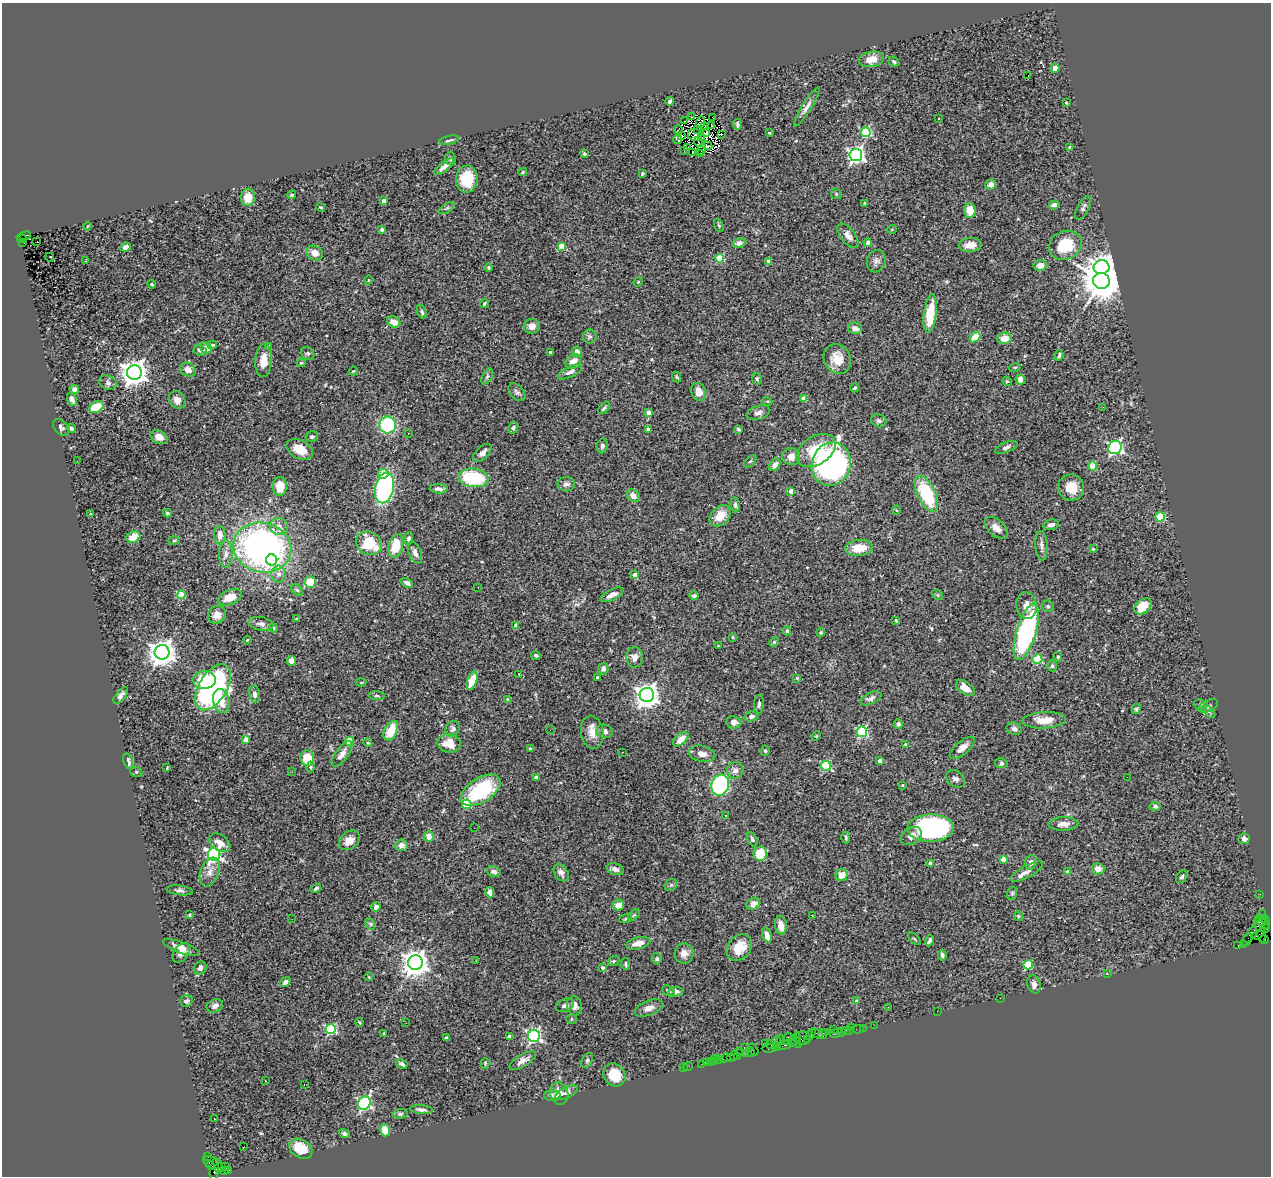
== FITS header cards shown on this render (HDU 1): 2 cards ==
NAXIS1  =                 1269
NAXIS2  =                 1174

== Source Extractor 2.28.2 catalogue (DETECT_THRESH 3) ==
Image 1269 x 1174 px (HDU 1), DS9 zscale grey, 1 PNG px = 1 image px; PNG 1273 x 1178 px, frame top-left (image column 1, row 1174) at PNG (2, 3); each listed source drawn as its Kron ellipse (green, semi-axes under 4 px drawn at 4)
Background 1.77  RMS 0.071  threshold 0.213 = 3 sigma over >= 5 px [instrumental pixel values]
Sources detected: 439; all 439 listed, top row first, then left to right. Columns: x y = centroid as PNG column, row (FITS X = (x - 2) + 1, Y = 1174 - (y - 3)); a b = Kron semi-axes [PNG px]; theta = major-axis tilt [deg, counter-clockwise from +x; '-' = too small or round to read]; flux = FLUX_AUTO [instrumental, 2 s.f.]
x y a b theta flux
871 59 13 7 10 52
894 62 5 4 - 8.9
1055 68 5 4 - 20
1028 75 3 2 - 35
670 101 4 3 - 13
1066 103 3 2 - 4.5
807 107 23 5 58 26
691 117 2 2 - 4.7
713 118 3 2 - 5.2
939 119 3 2 - 6.9
685 121 2 2 - 36
701 122 5 2 - 0.17
737 124 5 3 - 8.2
712 126 2 2 - 6.2
704 127 4 2 - 4.2
678 130 5 3 - 2.1
698 130 3 2 - 2.5
866 132 5 5 - 310
769 133 4 2 - 3.3
707 134 3 2 - 1.1
722 134 3 2 - 5.6
695 135 7 6 - 1.2
682 136 2 2 - 1.9
701 138 2 2 - 2.6
678 139 4 3 - 9
449 140 10 4 12 13
699 142 5 2 - 3.8
707 146 5 3 - 2.1
1070 147 4 3 - 17
687 148 3 2 - 5.3
702 149 6 2 74 4.7
685 151 3 2 - 2.7
693 152 3 2 - 0.65
584 154 4 3 - 10
701 154 2 2 - 3.6
856 155 6 6 - 1500
451 159 6 5 - 13
444 167 12 4 39 29
523 172 4 3 - 4.9
642 174 4 3 - 6.1
467 179 13 11 86 150
991 185 5 5 - 22
836 194 6 5 - 5.8
292 195 4 3 - 5.1
248 197 9 7 86 66
384 201 4 3 - 22
865 203 4 3 - 6.4
1054 205 5 4 - 14
321 207 4 3 - 4.2
447 208 9 3 33 8.2
1083 208 13 5 63 17
970 210 7 6 - 77
719 225 7 4 -69 7.4
88 226 4 3 - 4.3
382 229 4 4 - 9.3
892 229 5 3 - 3.8
25 236 6 3 22 340
848 236 14 7 -52 30
22 238 5 2 - 160
23 242 3 2 - 330
37 242 2 2 - 5.3
739 243 6 5 - 20
868 243 4 4 - 18
970 245 11 7 4 42
1065 245 17 14 27 180
561 246 4 4 - 82
125 247 5 4 - 27
315 253 8 7 - 41
50 257 4 3 - 18
720 258 4 4 - 160
86 261 4 2 - 18
769 261 4 4 - 32
876 261 11 9 69 21
1040 265 6 5 - 31
1102 267 8 7 - 3000
489 268 4 3 - 4.7
368 280 4 3 - 3.3
1101 281 8 8 - 16000
638 282 5 4 - 4.2
152 284 4 3 - 5.7
484 304 4 3 - 7
422 312 7 4 -68 11
930 313 19 6 83 150
394 322 7 5 -26 43
532 326 8 7 - 35
855 328 7 5 -14 18
590 337 7 7 - 11
975 337 6 4 43 75
1004 338 7 5 13 56
212 345 5 4 - 7.1
269 346 4 3 - 6.1
206 348 6 5 - 32
200 350 7 5 -26 12
550 352 3 3 - 7.1
577 352 5 4 - 26
308 353 7 6 - 9.5
1059 355 5 3 - 9.1
837 359 15 13 -62 79
264 360 16 8 87 58
573 362 8 6 37 46
301 363 4 4 - 4.7
1015 367 6 3 19 4.6
188 370 8 6 -32 31
353 371 4 3 - 4.2
134 372 7 7 - 5300
570 372 13 5 26 21
487 376 8 4 63 10
677 377 5 3 - 5.9
757 379 6 5 - 8.2
1020 379 5 5 - 29
1007 381 5 4 - 5.9
108 383 9 7 -22 17
854 388 4 3 - 5.6
74 389 5 4 - 15
517 392 10 6 -48 15
699 392 9 7 -71 38
804 398 4 4 - 53
72 399 7 4 -69 19
177 400 9 8 - 33
767 401 5 3 - 4.5
96 407 7 5 27 120
1103 407 2 2 - 6.2
604 408 7 4 45 9.7
648 413 4 4 - 48
758 413 12 7 17 20
879 421 8 6 -24 11
388 425 8 8 - 330
61 427 9 6 -50 15
71 428 5 4 - 7.4
513 428 6 5 - 9
648 429 4 3 - 15
738 429 4 3 - 6.4
408 433 3 2 - 5.6
159 437 9 6 -27 29
312 437 6 5 - 11
602 446 7 5 81 13
1006 447 12 5 23 15
1115 448 7 6 - 820
300 449 14 9 -27 75
816 450 21 14 33 170
482 453 11 6 44 24
791 457 9 8 - 34
77 461 2 2 - 5.1
750 461 7 3 45 5.1
831 464 22 19 71 1300
775 465 7 5 53 27
1093 466 4 4 - 140
383 474 5 5 - 78
473 478 15 9 -6 280
566 484 8 7 - 20
280 486 9 7 88 82
1071 487 13 13 - 76
385 488 15 9 77 760
439 489 9 4 -4 20
791 491 4 3 - 34
927 494 19 9 -64 320
633 496 7 5 -44 28
735 505 7 4 -84 10
896 510 4 3 - 3.4
167 513 4 4 - 8.6
90 514 3 3 - 4
720 516 12 8 44 69
1160 517 4 4 - 190
1051 525 8 5 14 17
279 526 9 8 - 27
996 528 14 8 -43 38
220 535 9 6 -90 30
133 537 7 5 26 62
408 538 6 4 86 14
174 540 5 3 - 5
369 543 13 11 -25 170
396 546 12 7 74 120
1042 546 15 6 -86 20
262 548 29 25 -14 1800
859 548 14 8 6 88
1093 549 3 3 - 4.4
415 553 12 6 -68 21
226 554 14 7 87 26
272 560 5 5 - 450
279 574 8 7 - 25
635 575 4 4 - 36
310 582 6 5 - 96
407 583 6 4 -29 18
478 587 2 2 - 2.4
297 590 7 4 -44 7.4
182 595 4 4 - 130
612 595 12 5 26 29
938 595 6 4 -45 6
694 596 4 4 - 8.6
230 597 12 7 24 68
1026 605 13 10 -82 41
1048 606 6 5 - 8.9
1143 606 10 6 43 74
217 615 9 8 - 39
297 619 4 3 - 6.9
896 620 4 3 - 4.7
261 624 12 6 -10 22
516 626 4 3 - 19
273 628 4 4 - 4.7
787 631 4 4 - 8.4
821 632 4 4 - 7.7
1026 632 29 10 73 830
732 637 4 3 - 5.2
247 640 4 3 - 5
774 642 5 3 - 4.6
718 646 4 3 - 3.7
162 652 7 7 - 5300
536 655 5 4 - 8.8
634 657 10 8 89 29
1058 657 5 4 - 6.8
1037 659 5 5 - 260
291 661 5 4 - 38
1052 666 5 5 - 9.9
603 669 6 5 - 18
519 674 2 2 - 3
597 677 3 3 - 6
797 678 4 4 - 4.3
204 680 11 9 3 140
472 681 9 4 70 100
361 682 5 3 - 5.3
213 687 25 14 59 1100
965 688 11 6 -33 43
254 694 8 5 -80 16
121 695 10 5 52 21
647 695 7 7 - 3900
377 696 8 3 -4 6.8
871 698 11 5 24 16
508 700 4 3 - 9.2
221 701 12 8 -76 84
759 704 10 4 85 12
1200 705 7 5 -21 9.1
1208 706 10 5 26 14
1136 709 5 4 - 7.5
1209 711 8 3 -45 7.8
751 716 7 5 17 13
1044 720 22 8 3 72
734 722 7 6 - 23
898 724 5 4 - 13
453 729 8 6 62 13
1014 729 8 6 -23 15
550 730 2 2 - 7.6
391 731 10 6 63 110
604 731 8 6 -16 19
592 732 16 11 -82 50
862 732 5 5 - 430
816 736 5 4 - 4.2
246 739 4 4 - 41
681 739 9 5 42 51
349 741 4 4 - 170
368 743 5 3 - 5.2
449 743 12 9 -8 88
906 745 3 3 - 6.2
530 748 4 3 - 6.9
962 748 15 6 40 35
765 751 5 4 - 8.4
623 752 2 2 - 4.1
342 754 15 6 54 33
702 754 13 8 -12 31
307 758 8 6 -81 130
128 761 8 4 -74 20
880 761 4 4 - 59
1001 763 6 5 - 8.6
826 766 5 5 - 350
310 767 5 4 - 6.7
167 768 4 2 - 3.7
735 770 8 8 - 23
136 772 6 5 - 7.2
292 772 3 2 - 6.3
536 777 4 4 - 43
1127 777 2 2 - 66
956 779 10 7 -39 16
720 785 10 8 71 660
902 785 3 3 - 3.9
481 790 22 12 33 380
467 804 5 4 - 190
1155 806 5 4 - 9.2
726 815 3 3 - 13
1063 824 15 6 3 33
474 828 2 2 - 4.5
931 828 23 13 1 930
429 836 5 5 - 35
911 836 11 8 31 32
846 837 6 4 90 7.6
752 839 7 4 -61 9.4
1244 839 5 5 - 22
349 840 11 8 39 50
220 843 11 8 -35 40
401 845 6 5 - 28
214 854 6 6 - 1300
760 854 7 6 - 120
1003 859 4 4 - 42
1031 862 7 6 - 20
930 863 4 4 - 18
615 869 9 5 -21 20
1098 869 6 5 - 38
210 872 15 9 69 35
494 872 7 5 -17 14
1027 872 18 6 29 28
1068 872 4 3 - 24
561 873 9 6 -56 21
842 875 6 6 - 51
1182 877 7 5 54 10
671 885 7 5 41 8.4
316 888 5 3 - 8.4
180 890 13 5 -6 15
490 892 5 4 - 22
1012 893 6 5 - 7.1
1260 894 2 2 - 29
753 904 7 5 33 31
618 905 6 5 - 40
376 907 5 4 - 17
1263 914 3 2 - 58
189 915 3 2 - 4
634 915 7 4 43 6.5
812 915 3 2 - 13
1018 916 5 4 - 5
292 919 3 2 - 3.7
626 919 7 3 19 5.6
1265 920 5 3 - 130
1263 923 8 3 -37 350
370 924 6 4 -60 6.5
781 925 9 6 -82 39
1265 928 4 2 - 58
1260 929 14 4 -79 600
1254 931 19 4 50 910
767 935 8 4 -73 32
1258 935 6 3 22 190
914 939 8 3 -45 5.2
1247 939 7 2 61 120
1265 939 4 2 - 54
929 941 6 3 67 11
638 943 12 6 14 44
1244 944 3 2 - 78
1238 946 3 2 - 46
181 947 19 5 -20 36
739 947 14 11 51 86
181 953 11 7 54 35
684 953 10 9 - 33
942 955 6 4 -80 12
657 959 5 5 - 8.6
476 961 2 2 - 6.1
614 961 6 4 20 7.5
415 962 7 7 - 5400
626 964 6 4 -83 6.9
1028 965 5 4 - 160
200 968 7 6 - 19
603 968 4 4 - 17
1108 974 3 2 - 3.5
369 977 4 2 - 3.6
285 982 5 4 - 16
1034 984 9 6 -76 22
668 991 7 5 -35 8.3
676 991 7 5 -1 15
1000 998 2 2 - 15
186 1001 6 6 - 12
856 1001 4 4 - 5
565 1005 9 6 25 18
215 1006 8 6 21 21
574 1006 10 7 -76 26
888 1007 3 2 - 4.1
649 1008 15 7 21 30
937 1011 2 2 - 25
572 1019 5 5 - 7
359 1022 4 3 - 3.8
406 1023 2 2 - 2.7
874 1025 2 2 - 33
851 1027 2 2 - 160
863 1028 2 2 - 50
331 1029 5 5 - 420
833 1029 4 3 - 90
858 1029 6 2 0 75
850 1030 3 2 - 130
846 1031 3 2 - 100
826 1032 4 2 - 340
841 1032 3 2 - 84
384 1033 3 2 - 4.4
836 1033 6 3 22 160
811 1034 6 3 54 120
817 1034 6 2 -33 150
823 1034 5 3 - 200
509 1036 4 3 - 11
534 1036 6 6 - 1100
796 1037 5 2 - 240
447 1038 4 3 - 10
803 1038 8 6 0 930
787 1039 6 2 72 150
808 1039 4 2 - 71
780 1040 5 3 - 450
777 1041 5 2 - 220
796 1041 7 3 -51 200
792 1042 5 3 - 230
765 1044 2 2 - 37
771 1045 5 2 - 130
785 1045 7 3 13 330
744 1047 3 2 - 200
776 1047 4 2 - 54
769 1048 7 3 4 300
753 1049 6 4 -58 210
739 1052 2 2 - 87
751 1052 5 3 - 110
746 1054 3 2 - 84
734 1055 5 3 - 160
737 1056 3 3 - 130
730 1057 2 2 - 70
715 1058 2 2 - 24
725 1058 5 3 - 170
587 1060 8 5 63 10
719 1060 3 3 - 65
523 1061 15 6 32 28
710 1061 3 3 - 130
714 1061 3 2 - 15
706 1062 2 2 - 24
485 1063 5 4 - 6.4
402 1064 6 3 -30 12
701 1064 2 2 - 44
688 1067 5 2 - 37
683 1068 2 2 - 8.6
614 1075 12 10 -52 110
265 1081 3 2 - 6.3
304 1085 3 2 - 3.4
566 1093 12 5 26 20
559 1094 11 9 -74 31
552 1096 8 5 -1 15
364 1103 7 6 - 810
421 1110 11 4 -4 16
400 1114 7 5 8 9.7
214 1119 3 2 - 4.2
385 1130 6 5 - 54
345 1134 6 4 -28 11
244 1146 2 2 - 5.6
301 1149 12 9 -31 97
208 1156 4 3 - 68
213 1163 10 5 -23 800
211 1165 4 3 - 360
225 1166 2 2 - 26
219 1168 4 3 - 640
214 1170 11 4 82 510
225 1170 4 3 - 42
229 1170 3 2 - 480